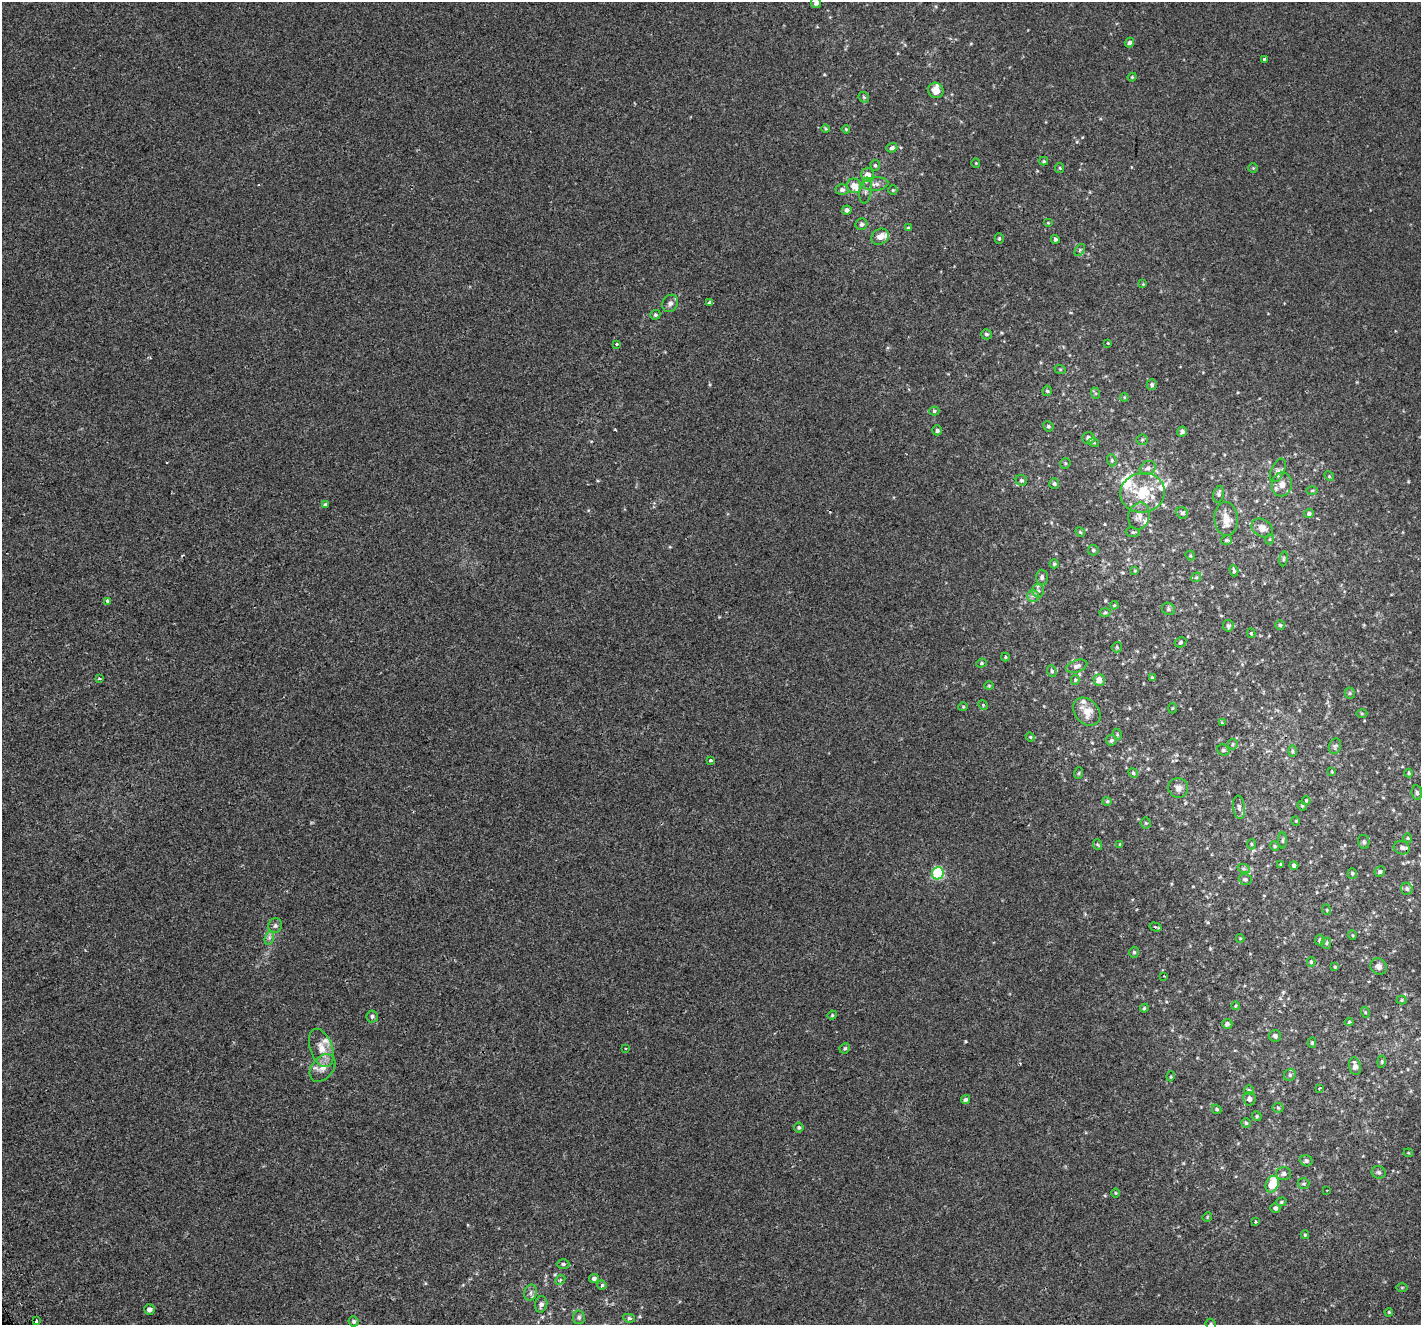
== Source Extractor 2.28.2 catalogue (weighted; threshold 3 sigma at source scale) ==
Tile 7 of 4 x 4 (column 3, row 2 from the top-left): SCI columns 2886-4304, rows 2849-4171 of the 5784 x 5641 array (HDU 1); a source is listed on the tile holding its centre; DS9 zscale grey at full resolution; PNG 1423 x 1327 px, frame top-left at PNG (2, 2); each listed source drawn as its Kron ellipse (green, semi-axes under 4 px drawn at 4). Shown black and unused: <1% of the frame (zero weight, under 2 of 3 exposures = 3% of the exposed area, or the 3 px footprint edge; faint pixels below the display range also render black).
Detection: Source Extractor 2.28.2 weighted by HDU 2 'WHT'; one run over the whole footprint, this tile lists its part. Background 0.00127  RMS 0.0056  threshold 0.0251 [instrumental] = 3 sigma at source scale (4.5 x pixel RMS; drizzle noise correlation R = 1.50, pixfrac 1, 0.0396/0.0396 arcsec/px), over >= 5 px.
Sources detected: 223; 1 cosmic-ray / hot-pixel residue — neither listed nor drawn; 16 inside a brighter listed object's ellipse — not listed separately; the other 206 listed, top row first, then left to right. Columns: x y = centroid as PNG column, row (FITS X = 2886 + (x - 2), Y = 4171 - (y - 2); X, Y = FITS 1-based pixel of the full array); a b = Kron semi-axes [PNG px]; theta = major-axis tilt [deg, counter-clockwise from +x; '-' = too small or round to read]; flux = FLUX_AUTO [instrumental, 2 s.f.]
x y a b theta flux
816 3 5 5 - 2.1
1129 43 5 4 - 1.3
1264 59 4 3 - 4.7
1132 77 4 4 - 0.52
936 90 8 7 - 4.6
864 97 6 4 -44 0.75
825 129 4 3 - 0.57
846 129 4 3 - 0.48
892 148 5 4 - 1.3
1044 161 4 3 - 0.66
976 163 4 4 - 0.46
875 165 5 4 - 0.73
1060 168 5 4 - 0.6
1253 168 4 4 - 0.5
867 175 7 6 - 4
876 184 12 6 5 2.5
854 186 7 7 - 5.2
842 190 6 5 - 1.7
866 190 13 6 81 2.2
893 190 5 4 - 0.7
847 210 4 4 - 1.5
1048 223 5 3 - 0.46
861 224 6 5 - 1.4
908 228 4 4 - 0.66
880 237 9 7 36 3.1
999 238 5 4 - 0.68
1055 239 4 4 - 1.1
1080 250 7 3 54 0.64
1143 284 4 4 - 0.4
710 302 4 3 - 21
670 303 9 7 61 2.2
655 315 5 4 - 0.95
986 334 5 5 - 1.1
1108 343 3 3 - 0.44
616 344 3 3 - 6.1
1060 369 6 4 -19 0.57
1152 385 5 5 - 0.95
1047 391 5 4 - 0.79
1095 393 6 4 -70 0.7
1124 397 4 4 - 0.55
934 411 5 4 - 0.81
1048 426 5 5 - 0.79
937 430 5 5 - 1.1
1182 432 5 5 - 1.4
1088 438 6 5 - 2.2
1142 440 5 5 - 0.79
1094 443 5 3 - 0.52
1112 460 6 4 -70 0.8
1065 463 5 5 - 0.74
1148 468 8 6 30 1.6
1278 470 12 6 65 2.1
1329 476 5 4 - 0.62
1021 480 6 5 - 1
1054 483 5 5 - 1.1
1282 484 12 10 82 4.2
1312 490 6 4 1 0.6
1143 493 22 19 10 20
1219 494 8 5 76 1.1
326 504 3 3 - 1.3
1182 513 6 5 - 1.4
1309 514 5 4 - 1.2
1139 516 14 10 76 4
1226 519 17 11 -85 6.1
1262 528 11 8 -33 3.4
1080 532 5 4 - 0.65
1133 532 7 4 -7 0.87
1270 539 5 3 - 0.45
1226 540 5 5 - 0.87
1093 550 5 5 - 0.88
1190 556 5 4 - 0.57
1284 559 7 3 82 0.72
1054 564 4 4 - 0.76
1135 571 4 4 - 0.45
1234 571 6 3 -73 0.93
1042 577 7 6 - 1.4
1196 577 5 4 - 0.72
1038 591 7 6 - 1.5
1033 596 6 6 - 1.7
108 601 3 3 - 1.9
1114 605 4 3 - 0.51
1168 609 7 6 - 1.1
1105 613 6 4 2 0.66
1280 625 5 5 - 0.77
1228 626 6 5 - 1.1
1251 633 5 3 - 0.67
1180 642 6 4 30 0.81
1117 647 5 5 - 0.59
1005 657 4 4 - 0.5
981 663 5 4 - 0.74
1077 666 11 6 18 2.2
1052 671 6 4 -66 0.96
1153 678 4 3 - 0.9
99 679 3 3 - 1.9
1075 680 5 4 - 0.6
1099 680 6 5 - 5.2
989 686 4 4 - 0.55
1350 693 5 5 - 0.72
983 705 5 4 - 0.62
963 707 5 4 - 0.55
1172 708 5 3 - 0.46
1087 712 15 11 -49 5.8
1362 714 5 3 - 0.57
1222 723 4 4 - 0.47
1117 734 6 3 -73 0.57
1030 737 4 4 - 0.57
1111 740 5 5 - 0.9
1233 744 5 4 - 0.78
1335 746 8 6 78 1.2
1223 750 6 5 - 1
1292 751 6 4 -90 0.86
711 760 4 3 - 1.7
1332 771 4 2 - 0.46
1079 773 6 3 70 0.58
1133 773 5 4 - 0.82
1409 773 4 4 - 0.57
1178 788 10 9 - 2.5
1417 793 7 5 -81 1.1
1107 801 4 4 - 0.71
1306 801 4 4 - 0.48
1302 806 5 4 - 0.6
1239 807 12 6 -84 1.7
1296 821 5 3 - 0.42
1146 823 5 5 - 0.62
1408 838 4 4 - 0.55
1282 841 8 4 89 0.75
1364 842 7 5 -76 1
1120 844 4 3 - 0.51
1252 844 5 3 - 0.59
1098 845 5 3 - 0.51
1275 846 5 4 - 0.65
1402 848 8 6 -19 2.1
1281 864 3 3 - 0.42
1294 865 4 4 - 1.2
1244 869 6 4 -19 0.93
1380 872 5 5 - 1.1
938 873 6 6 - 45
1352 873 5 4 - 0.76
1245 879 6 5 - 1
1407 889 6 6 - 1.2
1327 910 5 3 - 0.44
275 926 7 6 - 1.3
1155 927 6 2 -17 0.9
1352 935 5 3 - 0.46
269 938 7 4 72 1.4
1240 938 4 4 - 0.46
1320 940 5 5 - 1.4
1326 943 5 5 - 0.8
1134 952 5 4 - 0.85
1311 962 5 4 - 0.71
1379 966 8 7 - 2.8
1335 967 4 4 - 0.61
1164 976 2 2 - 0.36
1402 1000 5 4 - 0.6
1235 1006 4 3 - 0.48
1144 1008 4 4 - 0.61
1365 1012 5 3 - 0.6
832 1015 5 4 - 0.61
372 1016 6 5 - 1.2
1349 1022 4 4 - 0.72
1227 1024 5 5 - 1.5
1275 1036 6 6 - 1.5
1312 1043 5 4 - 0.87
321 1048 20 11 -70 6.9
625 1048 3 3 - 0.53
845 1048 5 5 - 0.86
1382 1062 6 4 85 0.66
1355 1066 9 5 -77 3.3
323 1068 15 10 50 4.9
1290 1075 6 5 - 1.1
1171 1076 5 3 - 0.51
1319 1088 3 2 - 0.58
1249 1090 5 5 - 0.91
1249 1099 7 6 - 2.1
966 1100 5 4 - 1.2
1278 1108 5 5 - 0.9
1217 1109 5 3 - 0.71
1257 1116 5 4 - 0.68
1246 1123 4 4 - 0.63
799 1127 5 4 - 0.87
1408 1153 5 4 - 0.53
1306 1161 6 5 - 1.3
1379 1172 7 6 - 1.2
1284 1174 7 6 - 1.8
1272 1184 9 6 65 14
1304 1184 6 5 - 0.91
1327 1190 2 2 - 0.39
1115 1193 5 3 - 0.47
1281 1202 5 4 - 0.67
1275 1208 5 5 - 1.3
1207 1217 5 4 - 0.52
1256 1222 4 3 - 0.47
1305 1235 4 4 - 0.59
563 1264 6 4 0 0.89
594 1278 5 4 - 1.5
560 1280 5 4 - 0.78
602 1285 4 4 - 1.6
1402 1288 5 3 - 0.46
531 1293 8 6 73 1.8
541 1304 8 6 78 1.9
149 1309 5 5 - 2.1
1389 1312 4 3 - 0.45
579 1317 7 6 - 1.3
629 1318 6 4 -9 1.2
36 1321 3 3 - 1.9
354 1321 5 5 - 1.1
1211 1324 6 4 -48 0.77
Isophote crosses this tile's border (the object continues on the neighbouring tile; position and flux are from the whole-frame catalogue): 2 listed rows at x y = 816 3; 1211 1324
Unlisted compact peaks at least as high as the median listed source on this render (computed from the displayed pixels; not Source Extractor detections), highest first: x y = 966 1041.